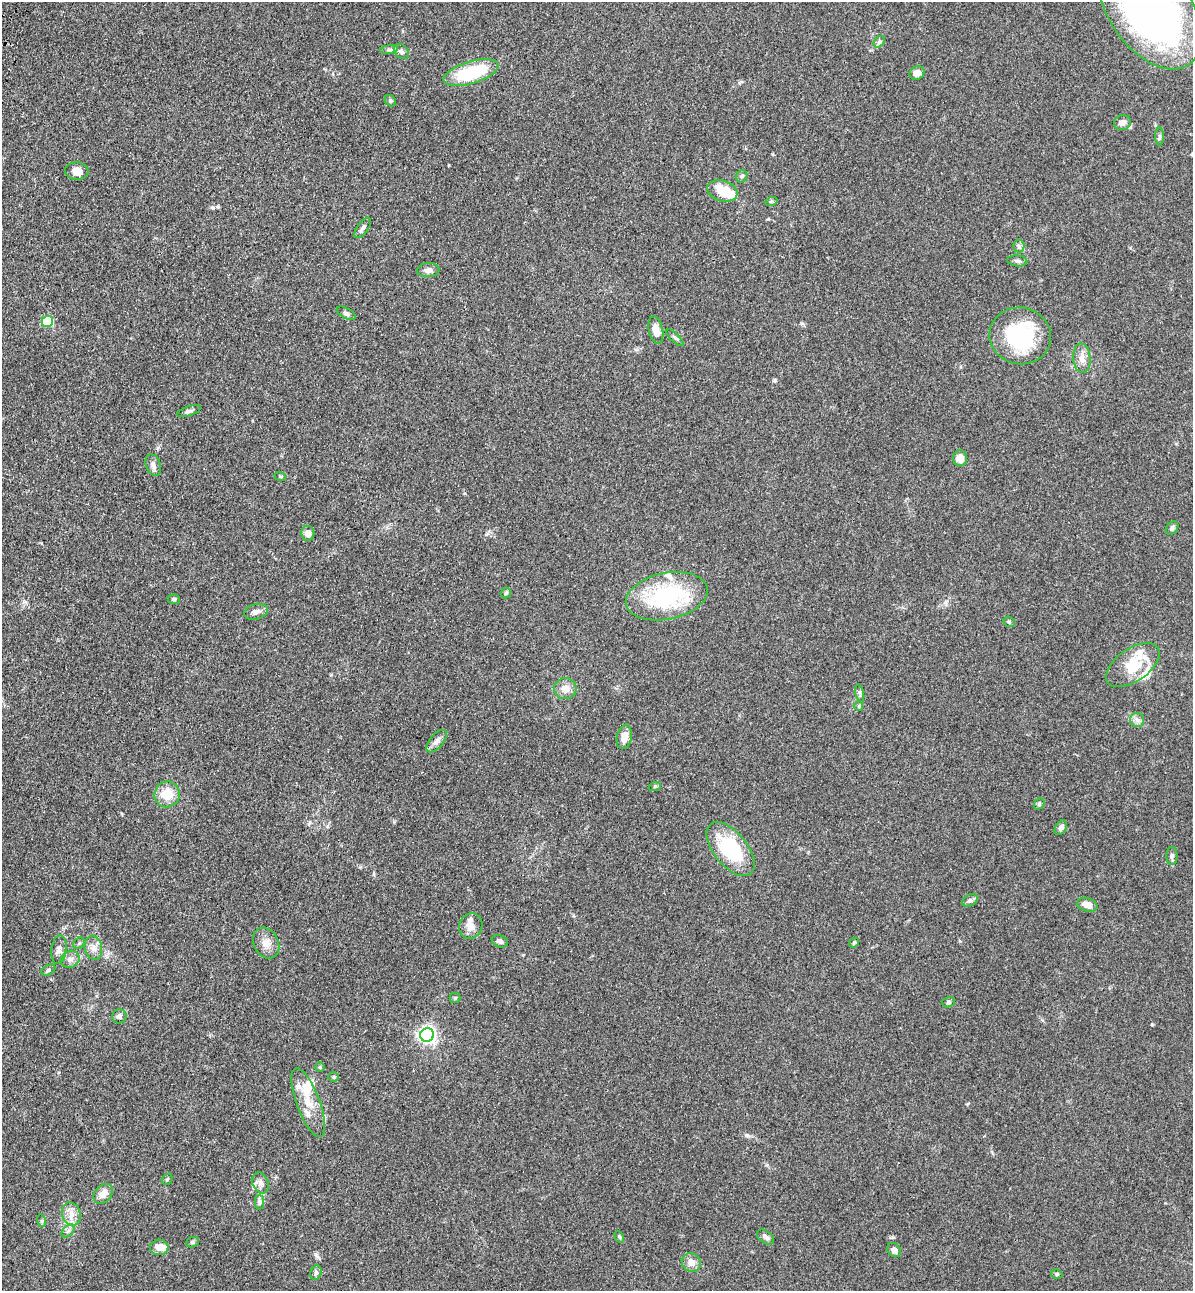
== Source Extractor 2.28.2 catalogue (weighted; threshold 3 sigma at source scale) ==
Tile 11 of 4 x 4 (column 3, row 3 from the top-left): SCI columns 2735-3925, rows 1326-2614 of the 5346 x 5227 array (HDU 1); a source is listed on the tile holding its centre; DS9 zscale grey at full resolution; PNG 1195 x 1293 px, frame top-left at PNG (2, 2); each listed source drawn as its Kron ellipse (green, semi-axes under 4 px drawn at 4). Shown black and unused: <1% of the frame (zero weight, under 3 of 4 exposures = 6% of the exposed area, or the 3 px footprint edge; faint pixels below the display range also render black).
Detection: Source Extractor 2.28.2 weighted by HDU 2 'WHT'; one run over the whole footprint, this tile lists its part. Background 0.0962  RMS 0.0061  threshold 0.0274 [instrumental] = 3 sigma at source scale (4.5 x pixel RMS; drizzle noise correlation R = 1.50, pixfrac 1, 0.05/0.05 arcsec/px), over >= 5 px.
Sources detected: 89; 1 inside a brighter object's white glare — neither listed nor drawn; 8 inside a brighter listed object's ellipse — not listed separately; the other 80 listed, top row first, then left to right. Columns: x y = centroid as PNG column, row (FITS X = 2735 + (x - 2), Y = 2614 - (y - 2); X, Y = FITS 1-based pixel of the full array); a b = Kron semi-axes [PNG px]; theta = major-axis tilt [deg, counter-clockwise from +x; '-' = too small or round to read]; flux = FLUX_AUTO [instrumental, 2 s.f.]
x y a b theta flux
1150 10 67 40 -54 360
879 42 6 5 - 1.2
389 49 9 4 8 1.7
401 51 8 6 -46 2
471 73 28 11 17 39
917 73 8 6 26 4
390 101 6 5 - 0.96
1122 122 8 7 - 3.4
1160 136 9 4 -90 1.1
77 171 11 8 -4 4.9
742 176 6 5 - 1.4
722 191 15 10 -18 14
771 202 6 4 19 0.78
363 228 12 5 55 2.2
1019 246 6 5 - 1.4
1017 261 10 5 -6 1.7
428 270 11 7 3 2.6
346 313 10 5 -29 1.5
47 321 6 5 - 32
656 330 14 7 -78 6
1020 336 31 28 -12 53
675 338 11 4 -44 1.4
1082 358 15 8 -85 4.5
189 411 12 5 19 1.7
960 458 8 7 - 5.7
153 465 11 7 -70 2.5
280 476 6 3 -19 0.61
1172 528 7 5 48 1.5
308 533 7 6 - 3.7
506 593 5 5 - 0.96
667 596 41 23 12 61
174 599 6 5 - 1
256 612 12 7 15 2.9
1009 622 6 5 - 0.99
1133 665 30 16 35 21
565 688 11 10 - 5.2
860 693 9 3 -77 1.1
859 706 5 4 - 0.66
1137 720 7 7 - 2.1
624 737 12 7 78 5.9
437 741 13 6 50 2.8
655 786 6 4 18 0.74
167 794 13 12 - 11
1039 804 6 4 49 0.98
1061 828 8 5 55 2.1
731 849 32 16 -51 39
1172 856 9 5 90 1.4
970 900 8 5 28 1.6
1087 905 10 6 -15 5.6
471 926 13 11 64 4.9
500 941 8 6 -23 1.7
79 943 6 5 - 0.96
266 943 16 12 -63 5.6
854 943 5 4 - 0.74
93 948 12 8 -77 3.7
59 949 14 7 83 2.7
70 959 9 8 - 3.2
48 970 7 5 28 1.1
455 998 5 5 - 0.69
949 1002 7 5 16 0.98
119 1016 7 7 - 1.8
427 1035 7 6 - 160
320 1067 4 4 - 0.62
334 1077 5 5 - 0.84
308 1103 36 11 -70 14
167 1179 6 5 - 0.75
261 1183 11 8 -67 2.9
103 1194 11 8 47 5
259 1202 7 4 90 1.3
71 1214 12 9 -74 4.8
42 1221 6 4 -72 0.79
68 1231 8 5 45 1.5
619 1237 6 4 -60 0.78
765 1237 10 6 -36 2.2
192 1242 6 5 - 0.89
159 1247 9 8 - 5
894 1250 8 6 -46 2.6
691 1263 10 9 - 4.2
316 1273 7 5 68 1.3
1057 1274 6 4 -14 0.95
Isophote crosses this tile's border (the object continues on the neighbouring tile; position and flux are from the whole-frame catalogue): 1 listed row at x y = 1150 10
Unlisted compact peaks at least as high as the median listed source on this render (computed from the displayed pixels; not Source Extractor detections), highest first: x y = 1152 1024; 775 380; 213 208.